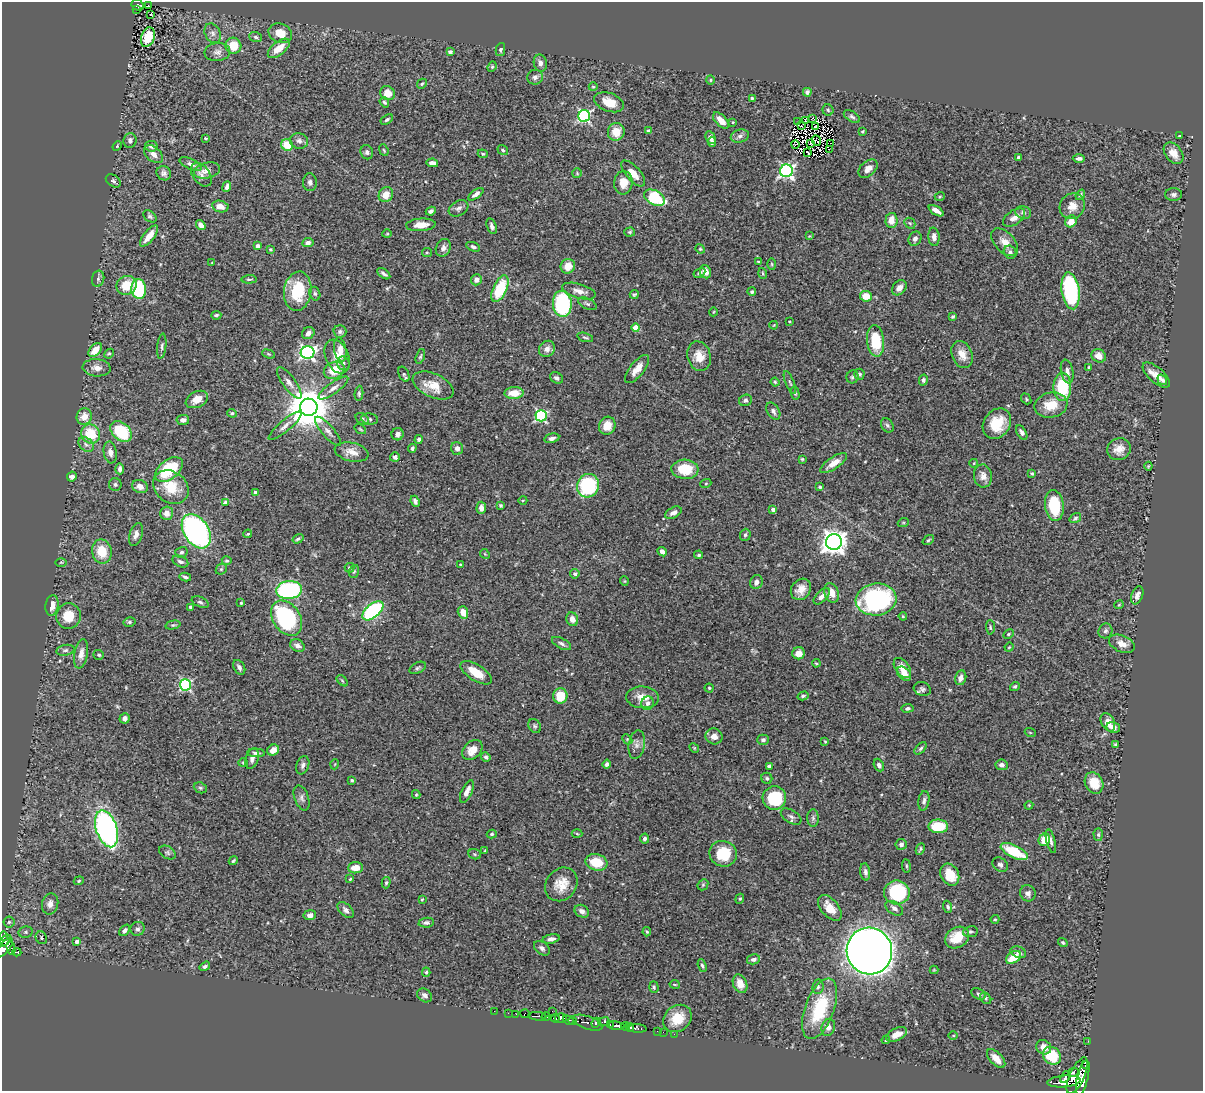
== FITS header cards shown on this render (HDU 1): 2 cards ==
NAXIS1  =                 1201
NAXIS2  =                 1089

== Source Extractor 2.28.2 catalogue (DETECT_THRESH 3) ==
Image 1201 x 1089 px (HDU 1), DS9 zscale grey, 1 PNG px = 1 image px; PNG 1205 x 1093 px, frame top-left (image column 1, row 1089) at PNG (2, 2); each listed source drawn as its Kron ellipse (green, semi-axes under 4 px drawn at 4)
Background 0.86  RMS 0.027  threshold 0.0822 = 3 sigma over >= 5 px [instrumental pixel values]
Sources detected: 459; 5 with non-positive FLUX_AUTO (blend fragments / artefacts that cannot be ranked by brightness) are neither listed nor drawn; the other 454 listed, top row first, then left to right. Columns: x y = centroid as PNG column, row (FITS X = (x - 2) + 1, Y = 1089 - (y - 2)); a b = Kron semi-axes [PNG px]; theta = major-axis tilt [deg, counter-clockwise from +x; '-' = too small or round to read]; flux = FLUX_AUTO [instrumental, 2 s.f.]
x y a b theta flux
138 5 6 5 - 82
148 5 3 2 - 3.6
136 10 3 2 - 15
151 15 3 3 - 5.3
213 33 10 7 -63 7.7
280 33 12 9 -24 26
148 37 10 6 72 43
256 37 6 5 - 4
233 46 8 7 - 35
279 48 13 6 39 25
500 50 6 4 77 3.3
217 52 13 9 7 10
450 52 4 3 - 7.5
540 63 8 6 -80 8.6
492 67 5 4 - 2.4
535 77 8 7 - 7.3
710 80 4 4 - 2.1
422 84 5 4 - 2.6
593 87 4 4 - 2
807 92 4 4 - 5.1
388 93 8 6 -40 26
752 98 4 3 - 2.3
384 102 5 4 - 3.7
609 102 15 9 -20 28
828 110 5 5 - 2.9
584 116 6 6 - 310
852 117 9 5 -32 4.7
813 118 3 3 - 580
387 119 7 4 34 3.5
721 120 10 5 -47 15
805 121 3 2 - 1.6
733 122 4 3 - 1.2
798 122 4 2 - 0.34
802 126 3 2 - 0.44
816 126 3 2 - 1.3
649 131 4 3 - 8.2
862 131 4 2 - 1.9
616 132 9 8 - 29
740 136 9 6 16 6.4
1180 136 3 3 - 2.5
206 138 4 2 - 1.7
710 138 7 4 -64 9.9
130 140 7 6 - 7.1
816 140 5 2 - 0.38
299 141 9 7 -15 6.9
712 142 4 3 - 4.1
811 143 3 2 - 1
831 143 2 2 - 1.1
795 144 4 2 - 2.4
287 145 6 5 - 36
117 146 5 4 - 1.9
151 146 6 5 - 7.5
829 149 2 2 - 1.1
384 150 6 4 -68 2.4
503 150 5 4 - 3
367 152 7 6 - 5.1
807 152 3 2 - 0.92
1173 153 12 8 -53 18
153 154 11 7 -42 12
483 154 5 4 - 2.8
1018 158 3 3 - 6.6
1079 159 6 4 1 4.9
432 163 6 4 -11 7.6
191 164 12 5 -23 7.9
868 169 11 7 42 12
207 170 13 7 13 15
786 171 6 6 - 440
164 173 7 7 - 6.9
577 173 5 5 - 2.4
633 173 16 7 -48 21
201 175 13 8 -54 10
113 181 8 5 -35 4.8
310 182 9 7 -90 6.2
623 183 12 9 85 24
227 187 5 3 - 7.1
386 194 8 7 - 20
476 194 9 4 36 7.7
1080 195 5 4 - 3.3
1174 195 8 6 0 5.3
940 196 5 3 - 1.7
655 198 11 7 -28 110
1072 206 13 12 - 21
220 207 8 6 -11 16
458 208 10 7 30 6.7
431 211 5 4 - 4.9
936 211 8 4 -32 12
1023 212 8 6 -16 6.3
150 216 7 5 -38 3.9
1014 218 12 7 34 12
891 220 7 6 - 19
1071 221 6 5 - 25
910 223 6 5 - 2.6
201 225 5 4 - 11
421 225 15 6 4 20
492 226 8 4 -71 6.6
630 232 5 4 - 2.4
387 234 5 3 - 1.5
149 236 13 5 51 22
809 236 4 3 - 1.6
934 237 9 5 -85 9
915 239 7 6 - 7.1
1005 242 16 9 -46 18
308 243 5 4 - 6.6
258 246 4 3 - 5.6
473 247 7 4 -22 4.6
443 248 9 7 63 7.8
270 249 4 3 - 2
700 249 5 4 - 2.1
427 252 5 4 - 2.4
1010 252 7 6 - 6.9
758 262 4 3 - 1.8
212 263 3 3 - 1.4
772 264 6 3 -88 2.2
568 266 7 7 - 19
705 272 7 5 -63 12
699 273 6 4 30 4.5
763 273 5 3 - 2.2
384 274 7 3 -36 5
98 279 8 6 77 4.4
249 279 7 4 3 2.9
476 280 6 5 - 8.9
127 285 10 9 - 40
899 288 8 6 50 10
139 289 10 7 -85 120
500 289 14 6 65 82
298 291 20 13 82 84
579 291 17 7 -15 14
1071 291 18 9 -82 220
752 292 4 4 - 3.1
315 294 7 5 -73 3.5
634 294 4 3 - 2.6
866 296 6 5 - 26
562 304 13 9 -84 170
587 304 10 5 -26 4.7
713 312 4 3 - 1.4
216 315 5 4 - 4.1
953 316 4 3 - 2.5
789 321 3 2 - 1.4
774 325 4 2 - 1.2
636 328 4 4 - 40
340 332 6 6 - 4.3
308 333 6 5 - 9.2
585 337 8 3 -16 3
876 341 16 8 -84 68
162 346 12 4 83 4.6
340 349 12 6 -80 15
547 349 8 7 - 11
95 350 8 5 47 25
308 353 7 6 - 460
109 354 5 4 - 2.8
268 354 6 4 -20 2.3
962 354 14 10 -67 20
337 356 18 11 -68 23
699 356 15 11 -74 26
1099 356 7 6 - 16
420 357 8 4 71 2.9
343 363 7 6 - 5
1089 367 3 3 - 3.6
97 368 14 8 -5 13
637 369 17 7 51 19
334 370 11 8 24 42
1067 372 12 6 -79 8.9
404 374 8 5 -65 3.4
859 374 5 5 - 4.6
1156 375 17 7 -42 17
852 377 6 6 - 4
557 378 7 5 -30 5.4
923 380 5 4 - 3.8
1162 380 6 4 -55 4.3
775 382 4 4 - 2.7
790 382 12 3 -68 3.6
289 383 19 6 -54 12
433 386 22 12 -24 31
1062 387 14 9 -89 85
333 388 18 5 36 11
359 393 8 4 85 3.5
514 393 9 6 2 30
795 393 6 4 -76 3.3
197 399 12 8 25 22
1026 399 6 4 -51 2.4
745 400 6 5 - 4.3
1051 405 17 12 12 37
309 407 9 8 - 6800
773 411 9 6 -60 5.4
232 413 5 4 - 3.4
84 416 8 7 - 20
541 416 6 5 - 220
362 419 7 5 -38 4
370 419 8 5 -9 4.3
183 420 6 5 - 8.2
997 424 16 13 55 49
887 425 7 6 - 4
285 426 21 5 40 10
607 426 9 8 - 24
360 429 6 3 -35 2.1
328 431 18 6 -49 9.4
121 432 12 8 -42 99
1022 432 8 4 -60 5.2
91 434 10 9 - 60
398 434 6 6 - 7.2
552 438 7 4 12 6.6
419 439 4 4 - 3.9
86 444 8 6 -42 7.3
412 448 4 4 - 4
457 448 6 6 - 8
1119 449 12 10 26 18
110 452 11 6 -80 10
351 452 17 9 -12 18
395 457 5 5 - 5.9
802 459 3 3 - 1.8
834 463 15 6 34 22
974 463 4 3 - 1.3
1148 466 4 4 - 1.6
120 469 5 4 - 5.6
169 469 16 9 37 92
685 469 13 9 -4 54
1032 474 4 3 - 2.7
983 476 11 9 -82 12
72 477 5 5 - 7.2
706 483 5 3 - 1.8
115 484 6 6 - 4.1
140 486 8 6 -23 12
588 486 12 10 65 180
171 487 19 15 -37 50
820 487 4 3 - 2.5
255 493 4 3 - 7.6
523 500 4 3 - 1.8
415 501 6 4 -67 6.6
225 503 4 4 - 7.8
501 505 4 4 - 2.5
1054 505 16 9 -83 80
481 508 6 5 - 9.2
773 509 4 3 - 7
166 513 6 6 - 13
673 513 9 5 27 7.4
1075 518 6 4 34 3.3
903 523 5 3 - 1.8
196 531 19 12 -57 450
136 534 12 6 73 9.2
248 534 4 3 - 2.1
745 535 6 5 - 3.4
298 539 6 4 34 3.8
928 540 6 4 36 2.8
834 542 8 8 - 1600
102 551 12 9 -77 42
181 552 6 5 - 3.7
662 552 5 4 - 8.9
485 554 5 4 - 1.7
699 555 4 4 - 3.3
227 561 5 4 - 2.5
61 562 5 3 - 1.6
180 562 8 5 -23 5.4
460 565 3 2 - 1.6
349 568 5 4 - 3.4
221 569 6 5 - 2.7
354 571 6 5 - 3.1
575 574 5 4 - 4.2
185 577 6 3 -14 3.7
624 581 5 3 - 1.3
756 582 7 6 - 10
801 589 11 9 52 18
289 590 13 9 6 250
832 593 10 7 -71 17
1137 595 9 5 69 8.3
822 596 10 5 45 10
876 599 20 16 7 290
200 602 9 5 -24 4.5
241 603 4 4 - 2.2
52 605 10 6 82 17
1119 605 5 3 - 1.8
190 607 3 3 - 3.4
373 611 12 6 40 240
463 612 6 5 - 18
68 616 13 12 - 36
903 616 4 3 - 1.9
287 618 19 13 -56 220
572 619 7 6 - 11
129 622 6 4 14 3.2
173 625 7 4 13 2.9
990 627 7 4 -87 2.8
1105 631 7 7 - 5.1
1008 634 6 4 28 2.7
562 643 10 5 -28 5.6
1122 644 14 8 -22 16
297 646 7 6 - 11
1009 647 4 4 - 1.7
65 650 9 5 11 4.5
798 653 6 6 - 19
81 654 15 7 80 13
99 655 5 4 - 3.1
816 663 4 3 - 2
239 667 8 5 -62 5.9
418 668 9 5 27 3.8
902 668 11 7 -53 20
476 673 18 8 -33 31
904 674 8 6 -45 14
961 678 7 5 77 9.1
342 681 7 4 -45 2.6
186 685 5 5 - 250
1015 686 5 4 - 3
709 688 4 4 - 1.9
922 689 8 7 - 5.2
560 696 8 7 - 40
803 696 5 4 - 2.9
642 697 16 11 -4 26
648 703 7 6 - 7.3
907 708 6 4 7 4.4
125 718 5 5 - 8.8
1108 722 10 6 -62 22
535 726 7 5 -51 3.6
1113 727 7 5 -13 7.8
1030 732 5 3 - 1.7
714 736 8 8 - 13
627 739 6 4 -47 3
763 740 6 5 - 5.1
825 741 4 3 - 1.7
637 745 14 8 80 11
1116 745 4 3 - 2.9
694 748 5 4 - 2
920 748 7 4 45 3.5
273 750 6 5 - 14
472 750 11 8 45 18
256 753 9 4 -2 5.2
486 757 5 4 - 3.7
252 759 10 6 73 7.4
243 763 5 4 - 2
335 764 5 3 - 1.5
607 764 4 4 - 5
303 765 9 6 71 6
879 765 6 5 - 6.3
1002 765 6 5 - 7.2
769 766 4 4 - 5.6
767 778 5 5 - 3
352 780 4 3 - 2.7
1094 783 11 9 -63 35
200 788 7 5 -22 3.2
467 791 12 5 66 14
416 795 4 4 - 2.1
302 798 13 7 -70 7
774 798 12 11 - 100
924 801 10 5 81 5.9
1029 805 4 3 - 1.7
791 816 11 6 -33 7.4
813 818 9 6 -89 5.2
938 826 10 7 -1 58
107 829 19 10 -71 460
492 834 5 4 - 2.4
577 834 5 3 - 1.8
1098 835 6 4 -88 3.3
644 839 5 4 - 4.7
1044 840 6 5 - 33
1051 841 12 4 -75 5.2
901 844 5 5 - 4.8
920 849 6 4 65 3
485 850 4 3 - 1.5
167 852 9 6 -31 4.3
1014 852 15 6 -26 70
475 854 6 5 - 2.7
723 854 14 12 -23 65
233 861 4 3 - 2.5
596 862 11 8 -15 46
1000 865 8 6 -39 5.5
906 866 7 3 -82 2.2
355 868 7 5 3 19
865 872 9 5 -81 5
950 875 11 9 -60 42
350 879 4 3 - 2.2
79 881 5 4 - 2.5
386 883 6 4 74 2.8
561 884 18 15 51 32
703 885 6 5 - 2.7
897 892 13 12 - 140
1028 893 8 7 - 7.4
422 899 4 3 - 1.9
740 899 5 4 - 2.7
50 904 10 8 77 12
948 907 6 4 -70 4
830 908 15 8 -50 24
894 908 9 6 -34 7.6
346 910 10 6 -44 6.5
582 911 8 6 -30 8.1
310 915 6 5 - 8.4
995 919 4 4 - 1.7
9 922 5 5 - 3.1
426 923 8 5 5 5.7
138 929 7 6 - 5
125 930 6 4 50 4.7
26 932 7 5 13 4
647 932 4 4 - 2.4
970 932 7 5 8 3.6
3 936 5 4 - 49
41 938 7 5 -60 3.6
957 938 12 10 32 45
551 939 9 4 11 7.5
5 941 7 4 44 190
77 941 4 3 - 6.9
1063 942 5 4 - 2.5
4 948 12 5 49 620
11 948 7 3 -77 89
542 948 9 6 -39 5.7
869 951 23 22 - 3400
17 952 4 3 - 94
1018 952 8 5 -20 5.9
1013 957 8 5 33 34
753 959 6 5 - 5.7
702 965 6 4 -70 3.6
205 966 6 4 33 4
934 970 4 4 - 1.6
426 972 4 4 - 2.6
675 984 5 2 - 1.7
740 984 9 7 -69 19
654 987 6 5 - 2.9
818 987 7 5 83 5
979 994 8 5 -26 4.8
425 995 8 6 -35 5.9
986 998 6 4 -45 3.3
820 1009 32 14 70 110
494 1011 2 2 - 5.3
552 1011 2 2 - 21
508 1013 2 2 - 13
516 1014 2 2 - 5.5
525 1014 5 4 - 89
537 1016 9 3 -5 700
546 1017 4 3 - 430
555 1018 4 3 - 250
561 1018 6 4 -1 1300
677 1018 15 12 39 42
568 1020 5 3 - 140
573 1021 4 3 - 140
604 1022 6 4 22 270
588 1023 16 6 -19 480
596 1023 5 3 - 290
610 1025 4 2 - 150
616 1026 8 4 -7 630
625 1026 4 4 - 800
828 1027 9 6 72 8.6
630 1028 4 3 - 250
637 1028 9 3 -3 85
657 1031 2 2 - 11
663 1032 2 2 - 7.1
674 1034 2 2 - 12
897 1034 11 6 26 15
953 1036 5 3 - 1.5
886 1040 4 3 - 1.7
1088 1041 3 2 - 4.7
1044 1047 8 7 - 14
1052 1056 10 8 -44 64
996 1058 11 6 -46 19
1086 1065 4 3 - 260
1073 1072 5 3 - 350
1077 1076 20 7 65 3900
1065 1077 6 4 56 1000
1083 1078 17 5 76 3300
1064 1081 16 6 5 2500
At the frame edge (FLAGS 8, measured only in part): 1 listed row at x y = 4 948
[5 non-positive-flux detections neither listed nor drawn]